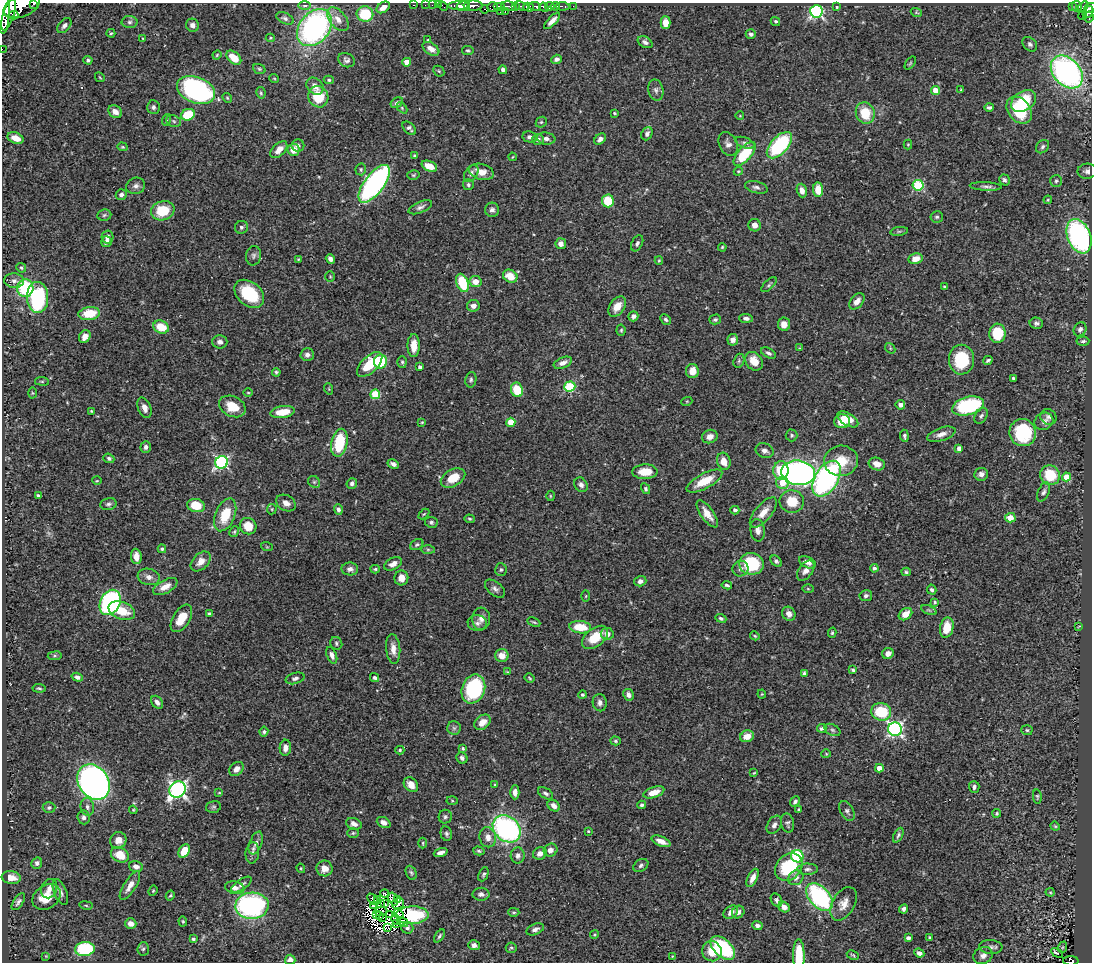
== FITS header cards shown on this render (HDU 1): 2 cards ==
NAXIS1  =                 1090
NAXIS2  =                  960

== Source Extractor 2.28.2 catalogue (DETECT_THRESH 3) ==
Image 1090 x 960 px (HDU 1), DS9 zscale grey, 1 PNG px = 1 image px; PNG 1094 x 964 px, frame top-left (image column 1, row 960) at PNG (2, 3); each listed source drawn as its Kron ellipse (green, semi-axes under 4 px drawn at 4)
Background 0.472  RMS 0.021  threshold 0.0623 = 3 sigma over >= 5 px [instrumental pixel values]
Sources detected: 498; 15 with non-positive FLUX_AUTO (blend fragments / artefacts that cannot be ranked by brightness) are neither listed nor drawn; the other 483 listed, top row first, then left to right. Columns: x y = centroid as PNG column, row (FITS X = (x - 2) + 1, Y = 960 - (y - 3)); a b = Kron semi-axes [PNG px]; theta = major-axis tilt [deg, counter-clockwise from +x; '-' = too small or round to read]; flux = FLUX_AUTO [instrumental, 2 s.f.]
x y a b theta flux
34 4 3 2 - 77
305 5 6 3 1 2.2
414 5 3 2 - 13
425 5 2 2 - 6
432 5 2 2 - 7.1
438 5 2 2 - 7.9
459 5 10 4 2 250
22 6 19 11 20 1400
443 6 6 2 -45 11
463 6 7 4 12 450
473 6 9 5 1 500
499 6 6 2 0 140
509 6 7 5 -10 190
516 6 3 3 - 71
521 6 8 3 -15 82
535 6 5 3 - 97
550 6 4 4 - 180
555 6 4 3 - 180
563 6 7 3 -8 52
573 6 2 2 - 4.3
1072 6 3 2 - 10
1077 6 5 5 - 60
383 7 7 5 33 8.4
493 7 5 5 - 91
528 7 5 4 - 430
544 7 5 3 - 250
837 7 3 3 - 1.4
1083 7 6 3 58 69
1090 8 6 4 18 160
484 9 4 2 - 41
3 10 24 6 90 2000
816 11 6 6 - 300
500 12 2 2 - 6.9
505 12 3 2 - 52
916 12 5 4 - 1.6
1088 12 7 4 56 200
8 14 17 5 73 1600
365 14 8 7 - 51
13 15 5 3 - 160
1083 16 4 3 - 16
1089 17 5 4 - 130
285 18 9 5 -25 3.8
338 19 14 8 -50 11
552 21 10 4 46 8.5
775 21 5 4 - 2
129 22 8 6 1 4.1
665 23 6 5 - 14
64 25 9 5 50 5.4
192 25 7 6 - 6.4
314 28 21 15 51 310
111 33 4 4 - 1.8
751 34 5 4 - 3.8
143 38 3 2 - 1.1
270 38 5 4 - 1.4
428 40 4 4 - 1.5
645 42 8 5 -30 4.3
1030 44 8 6 -44 4.1
2 49 2 2 - 4.4
431 49 9 5 -33 12
468 51 6 4 -9 2.2
217 55 4 3 - 1.6
234 58 8 5 -40 28
557 59 5 4 - 4.2
88 60 4 4 - 3.4
346 60 8 7 - 4.4
407 62 4 4 - 17
910 63 7 4 53 1.7
259 69 6 5 - 2.5
503 70 4 4 - 4.8
439 71 6 5 - 1.8
1067 72 19 13 -47 370
100 77 5 3 - 1.4
274 78 5 3 - 1.1
329 80 5 4 - 2.1
315 86 10 7 -46 11
196 90 20 13 -21 280
656 90 11 7 -78 5.8
935 90 4 4 - 21
961 90 4 2 - 1.1
261 93 6 4 -78 2.3
318 97 11 10 - 44
227 98 5 4 - 1.8
1024 101 14 9 34 68
397 103 7 5 30 3.5
153 107 7 6 - 4
989 107 5 3 - 2.7
402 108 6 4 -47 1.7
1019 110 15 11 -52 57
115 112 7 6 - 11
614 113 3 2 - 1.6
865 113 11 9 -67 36
188 115 7 5 24 46
740 116 4 3 - 0.96
166 120 6 3 72 1.7
174 121 7 5 -23 3.3
541 122 6 5 - 2.1
409 128 8 5 -46 4.2
647 134 7 5 67 4.9
530 137 7 5 -13 4.6
16 138 8 5 -21 15
538 139 6 5 - 4.9
546 139 9 6 -8 5.1
600 139 6 4 42 6.5
745 143 10 5 -22 3.7
728 144 12 9 -63 7.4
908 144 5 4 - 1.3
298 145 6 6 - 4.5
779 145 16 8 47 130
122 147 5 4 - 1.5
1043 147 7 5 47 3.3
279 150 10 6 45 11
293 150 6 6 - 18
745 154 15 6 48 67
415 156 3 3 - 2.1
512 157 4 2 - 1.1
429 166 8 5 -21 19
361 169 6 5 - 2.4
738 171 4 4 - 1.5
1087 171 9 7 1 5.2
481 172 12 8 -15 16
471 173 9 6 58 4.5
413 175 6 4 15 2
1004 180 6 5 - 3.1
1056 181 6 6 - 2.8
374 184 22 9 53 350
468 185 5 5 - 3
918 185 5 5 - 110
136 186 9 8 - 5.8
986 186 16 4 -3 4.9
756 187 12 6 -15 5
802 190 7 5 -71 8.6
818 190 7 5 -84 24
121 195 6 5 - 4.7
1048 200 4 3 - 1.5
608 201 6 6 - 42
420 207 12 5 23 5
492 210 7 7 - 5.4
163 211 12 9 19 42
104 215 7 6 - 2.9
937 217 6 5 - 2.6
755 225 6 6 - 9.1
241 227 6 6 - 3.5
899 231 9 4 8 2.4
1079 236 18 11 -69 280
108 237 6 6 - 5.7
106 242 5 5 - 6.2
637 243 8 5 64 4
561 244 5 5 - 6.1
722 247 4 3 - 1.5
253 256 9 7 81 4.6
298 259 4 4 - 1.3
330 259 5 4 - 6
916 259 7 5 11 15
659 260 4 4 - 1.5
21 268 5 4 - 2.3
330 276 5 4 - 1.7
510 276 7 6 - 22
14 281 10 7 -3 5.8
475 282 6 5 - 14
462 283 9 5 -70 55
769 285 10 4 44 3.1
945 287 4 3 - 2.2
25 288 9 8 - 90
249 294 17 11 -40 65
38 297 15 10 -88 130
857 301 9 6 50 10
473 306 6 5 - 6.6
617 306 11 7 54 18
89 314 11 6 8 38
633 316 5 5 - 4.8
746 318 7 4 -3 4.5
666 319 6 4 -45 3.1
715 319 6 5 - 3.1
1036 323 6 5 - 4.2
784 324 6 6 - 10
161 327 8 6 -24 32
1080 329 7 6 - 4.4
621 330 5 4 - 2.1
997 333 9 8 - 59
85 337 7 5 55 9.6
733 340 6 5 - 6.4
1083 341 6 4 2 3.7
220 342 7 6 - 5.9
414 346 11 6 90 18
800 348 4 4 - 1.2
890 348 6 4 -48 1.9
768 353 8 5 -29 3.6
307 355 7 6 - 4.8
961 360 15 12 -90 63
988 360 5 3 - 2.4
380 361 7 6 - 56
739 361 7 5 71 2.7
754 361 10 8 -52 20
402 362 6 5 - 2.3
563 363 9 5 22 8
370 364 16 8 44 50
420 367 4 3 - 2.8
692 371 7 6 - 13
276 372 4 4 - 2.1
1013 378 3 3 - 1.9
471 380 8 5 78 3
42 381 7 3 -8 1.8
570 387 5 5 - 83
329 389 6 3 -71 1.3
517 390 7 6 - 43
32 393 5 3 - 1.5
248 393 5 3 - 1.4
375 394 5 5 - 63
687 401 5 3 - 1.4
900 405 5 4 - 5.5
232 406 14 10 -26 31
968 406 16 9 14 140
144 408 11 6 -69 8.8
91 411 4 3 - 1.7
283 412 12 6 9 29
981 416 8 6 58 3.4
1048 417 8 7 - 4.6
848 419 12 6 -31 23
842 421 8 7 - 22
1044 421 10 8 25 6.1
422 422 4 4 - 1.5
511 422 4 4 - 39
1023 433 14 13 - 93
941 434 15 6 18 9.1
792 435 6 6 - 2.6
904 436 6 4 -85 2.9
710 437 8 6 24 9.5
339 443 14 8 78 72
146 447 6 5 - 4.4
959 448 4 4 - 7.9
764 451 9 7 -23 6.7
109 458 5 4 - 3.1
724 461 9 6 -73 15
841 461 17 15 5 34
222 462 6 6 - 240
393 464 6 4 -28 4.4
877 464 8 6 -17 12
781 470 9 7 -90 46
645 472 13 7 1 24
798 473 17 12 -6 430
981 474 7 6 - 6.7
1050 475 10 9 - 45
1066 477 4 4 - 29
453 478 13 8 29 30
827 479 20 11 58 330
97 481 5 3 - 1.2
704 481 20 7 28 30
314 482 6 5 - 3
352 483 5 5 - 4.3
782 483 6 6 - 27
581 485 8 6 -54 5.3
646 489 5 4 - 2.4
1044 492 10 5 67 4.3
39 496 4 3 - 3.7
550 496 5 3 - 1.3
792 501 12 11 - 32
286 503 10 7 -30 8.6
108 504 8 6 15 3.8
196 506 9 6 -15 35
272 509 5 5 - 1.7
338 509 5 4 - 4
735 510 4 4 - 4.5
763 512 18 8 50 16
424 514 6 4 44 1.7
707 514 16 6 -55 15
225 515 17 9 68 40
1010 518 5 4 - 16
469 519 5 4 - 2.1
431 522 6 5 - 2.8
248 526 8 8 - 25
758 530 11 7 -85 7.3
234 532 5 4 - 2
417 544 7 5 32 2.8
267 547 6 3 -18 1.4
162 549 4 4 - 2.4
428 549 7 4 0 2.8
136 556 8 5 -85 13
201 561 12 7 44 11
776 561 6 4 -46 3.1
807 562 9 5 -25 8.3
393 564 9 6 27 9.8
751 564 12 10 -7 78
874 568 4 4 - 3.3
350 569 8 6 -2 6
375 569 4 3 - 1.9
740 569 8 7 - 5.7
501 570 6 5 - 2.9
806 571 11 7 53 8.7
906 572 4 4 - 2.4
149 577 11 8 -15 9.3
401 578 7 7 - 11
640 581 6 5 - 6.3
727 585 5 3 - 2.6
165 587 13 6 28 14
495 589 11 7 -38 5.7
808 589 5 3 - 1.5
932 590 5 4 - 3.3
586 596 5 3 - 1.4
866 596 6 5 - 3.9
110 602 13 10 63 240
935 602 4 3 - 2
929 610 8 4 -22 2.3
122 611 14 8 -20 30
209 614 3 3 - 3
789 614 7 6 - 8.9
905 614 7 5 36 16
181 618 15 8 59 26
721 618 6 4 -24 2.4
481 619 11 9 86 8.9
534 622 7 3 -25 1.9
477 623 9 8 - 5.6
1079 626 3 2 - 1.1
580 627 11 6 -6 36
947 628 10 6 78 30
832 633 5 4 - 2.3
607 634 6 6 - 7.8
755 636 5 4 - 1.7
595 637 15 9 38 33
336 643 6 5 - 3.1
393 649 15 7 -85 12
888 653 6 5 - 7.9
332 655 9 5 -69 5.8
55 656 7 3 8 1.9
502 656 7 6 - 16
853 670 4 3 - 2.6
507 672 4 3 - 1.4
804 673 4 3 - 2.6
77 677 6 4 -18 4.5
295 678 10 5 16 4.2
375 678 5 4 - 3
530 678 5 3 - 1.6
39 688 6 3 -7 2.2
473 689 15 11 68 130
762 694 4 4 - 1.4
582 695 4 4 - 2.1
629 695 6 5 - 6.1
157 702 7 5 -54 5.9
600 703 9 7 -79 5.4
881 712 10 8 -15 58
482 722 9 6 40 15
454 728 7 7 - 3.7
822 728 5 4 - 3
895 729 7 6 - 350
832 730 8 5 -27 3.7
1027 730 5 5 - 2.3
264 732 5 4 - 2.3
747 736 7 5 24 15
616 741 5 4 - 2.2
285 748 8 5 87 8.5
463 749 4 3 - 2.1
400 750 4 4 - 1.9
826 754 4 4 - 1.5
462 758 6 5 - 4.5
879 768 4 4 - 16
236 769 8 6 44 7.9
754 773 4 3 - 1.3
94 782 19 15 -55 840
411 785 8 6 -49 11
495 785 4 4 - 1.4
974 787 6 5 - 4
178 789 8 7 - 500
515 792 7 4 89 6.5
654 792 11 5 18 18
219 793 4 3 - 1.2
546 793 8 5 -32 4.4
1037 796 7 4 -82 1.8
452 801 5 3 - 1.4
795 801 5 4 - 3.9
642 805 4 4 - 3.3
554 806 6 5 - 8.2
87 807 9 7 -83 5.2
213 807 8 5 15 2.7
49 808 6 5 - 2.8
799 809 3 3 - 1.9
133 810 4 3 - 1.4
847 811 11 6 -62 4.9
997 813 4 4 - 2
84 817 7 6 - 4.3
445 817 7 6 - 3.1
384 822 7 5 -24 7.1
787 823 9 6 -77 3.9
354 824 8 5 -19 6.9
774 825 10 6 57 5.7
1055 826 5 3 - 1.6
507 829 15 12 -41 270
588 831 3 3 - 1.3
353 833 5 4 - 2
446 834 7 5 -77 3.3
898 835 8 4 65 3.3
488 837 10 8 -78 9.7
118 840 8 8 - 12
661 841 10 5 -22 11
256 843 12 6 68 6.6
423 843 5 3 - 1.7
550 850 7 6 - 8.5
184 851 7 5 61 28
479 851 6 4 -16 2.4
441 852 7 4 19 6.5
252 853 11 7 82 4.9
540 853 7 6 - 8.7
120 855 9 7 -28 27
518 855 8 7 - 5.4
797 856 6 6 - 100
37 863 6 5 - 4.1
641 865 8 6 34 3.5
136 866 7 5 -16 7
789 867 15 12 43 90
301 868 5 4 - 1.5
325 868 8 8 - 13
807 869 10 5 1 4.7
411 873 7 5 -65 2.7
483 874 7 4 65 2.7
11 878 9 6 -8 13
753 878 10 5 65 12
796 878 8 7 - 6.2
241 885 12 5 34 4.8
130 886 17 6 58 11
235 888 10 6 -12 7.4
49 889 10 8 69 8.9
153 891 5 4 - 1.6
60 892 14 6 -67 6.6
1050 892 4 4 - 1.6
385 893 4 4 - 7.8
481 894 8 6 0 5
170 895 5 3 - 1.9
46 897 15 11 34 27
819 897 16 10 -47 200
373 899 7 2 -45 2
393 899 7 4 -72 0.18
398 899 3 2 - 0.33
378 900 4 2 - 1.2
777 900 7 5 -59 3.9
18 902 9 5 57 4.1
380 903 2 2 - 0.75
385 904 3 2 - 1.1
398 904 6 5 - 0.16
844 904 18 11 60 15
86 905 7 3 -9 1.7
373 905 4 2 - 2.8
252 906 16 13 4 230
784 907 6 5 - 8.4
904 909 5 4 - 4.7
381 911 7 2 1 0.051
514 912 5 4 - 2.1
731 912 8 6 39 8.4
738 912 6 6 - 5.6
399 914 5 3 - 0.2
376 915 3 2 - 0.72
389 915 3 2 - 1.7
412 915 17 8 1 62
380 916 3 2 - 0.084
382 918 3 2 - 2
396 920 5 2 - 1.3
183 921 5 4 - 2.2
402 922 6 4 -36 4.9
131 924 5 5 - 8.8
396 924 3 2 - 1.6
757 926 5 4 - 4.3
388 928 4 2 - 1.2
407 928 6 5 - 4.1
535 929 9 5 23 5.3
594 935 4 3 - 1.5
439 936 7 4 54 2.8
908 938 4 3 - 3.8
930 938 3 3 - 2.2
193 939 4 3 - 2.4
474 945 6 5 - 5.5
991 947 11 7 -4 5.9
1063 947 6 3 70 1.6
511 948 5 5 - 2.3
723 948 15 8 -42 100
85 949 9 7 6 110
143 949 7 6 - 2.9
712 951 10 9 - 23
919 953 5 4 - 5.4
1057 953 6 3 -28 3.5
799 955 16 6 -89 40
853 955 6 3 -27 1.7
983 955 10 8 25 8.7
46 956 4 4 - 1.2
672 956 4 2 - 0.96
290 960 5 5 - 7.2
1071 961 8 4 -1 75
At the frame edge (FLAGS 8, measured only in part): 8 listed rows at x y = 34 4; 22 6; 1090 8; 3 10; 2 49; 799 955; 290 960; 1071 961
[15 non-positive-flux detections neither listed nor drawn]